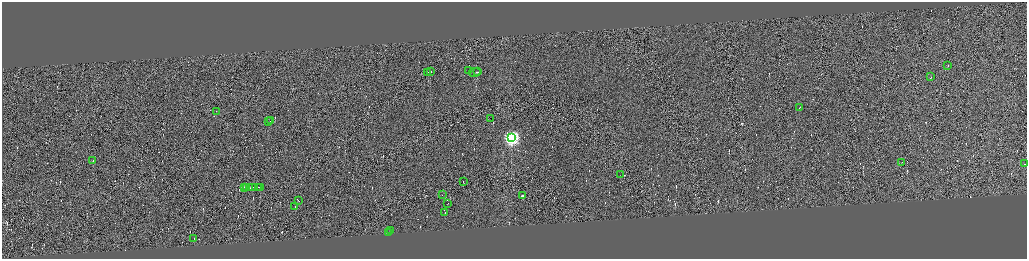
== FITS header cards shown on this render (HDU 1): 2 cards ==
NAXIS1  =                 4100
NAXIS2  =                 1026

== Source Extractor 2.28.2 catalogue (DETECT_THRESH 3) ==
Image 4100 x 1026 px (HDU 1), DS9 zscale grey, zoomed out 1/4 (1 PNG px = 4 x 4 image px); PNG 1029 x 261 px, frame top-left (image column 3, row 1026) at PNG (2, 2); each listed source drawn as its Kron ellipse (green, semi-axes under 4 px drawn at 4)
Background -0.164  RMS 4.2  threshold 12.6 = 3 sigma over >= 5 px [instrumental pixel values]
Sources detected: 351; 318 cannot appear on this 1/4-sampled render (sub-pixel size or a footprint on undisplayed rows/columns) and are neither listed nor drawn; the other 33 listed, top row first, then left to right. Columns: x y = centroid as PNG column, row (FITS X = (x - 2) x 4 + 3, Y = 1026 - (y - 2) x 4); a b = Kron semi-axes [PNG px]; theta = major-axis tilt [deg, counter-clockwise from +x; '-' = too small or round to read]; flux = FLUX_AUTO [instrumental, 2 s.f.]
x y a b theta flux
948 65 2 1 - 11000
469 71 2 1 - 12000
428 72 3 1 - 23000
430 72 2 1 - 31000
475 72 6 1 11 35000
477 72 2 1 - 13000
931 77 2 1 - 17000
800 107 2 1 - 30000
216 111 2 1 - 17000
491 118 2 1 - 670000
271 121 3 1 - 22000
268 122 3 1 - 23000
512 137 4 4 - 650000
93 161 2 1 - 12000
902 162 2 1 - 25000
1024 164 2 1 - 19000
621 175 2 1 - 16000
463 181 2 1 - 25000
245 187 4 1 - 31000
252 187 2 1 - 53000
258 187 2 1 - 15000
261 187 3 1 - 18000
247 188 3 1 - 24000
249 188 3 1 - 43000
442 195 2 1 - 7400
523 195 2 1 - 200000
298 200 3 1 - 23000
448 203 2 1 - 12000
295 206 2 1 - 25000
445 212 2 1 - 11000
391 230 3 1 - 18000
388 233 2 1 - 15000
194 238 2 1 - 14000
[318 sub-pixel or undisplayed-footprint detections neither listed nor drawn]